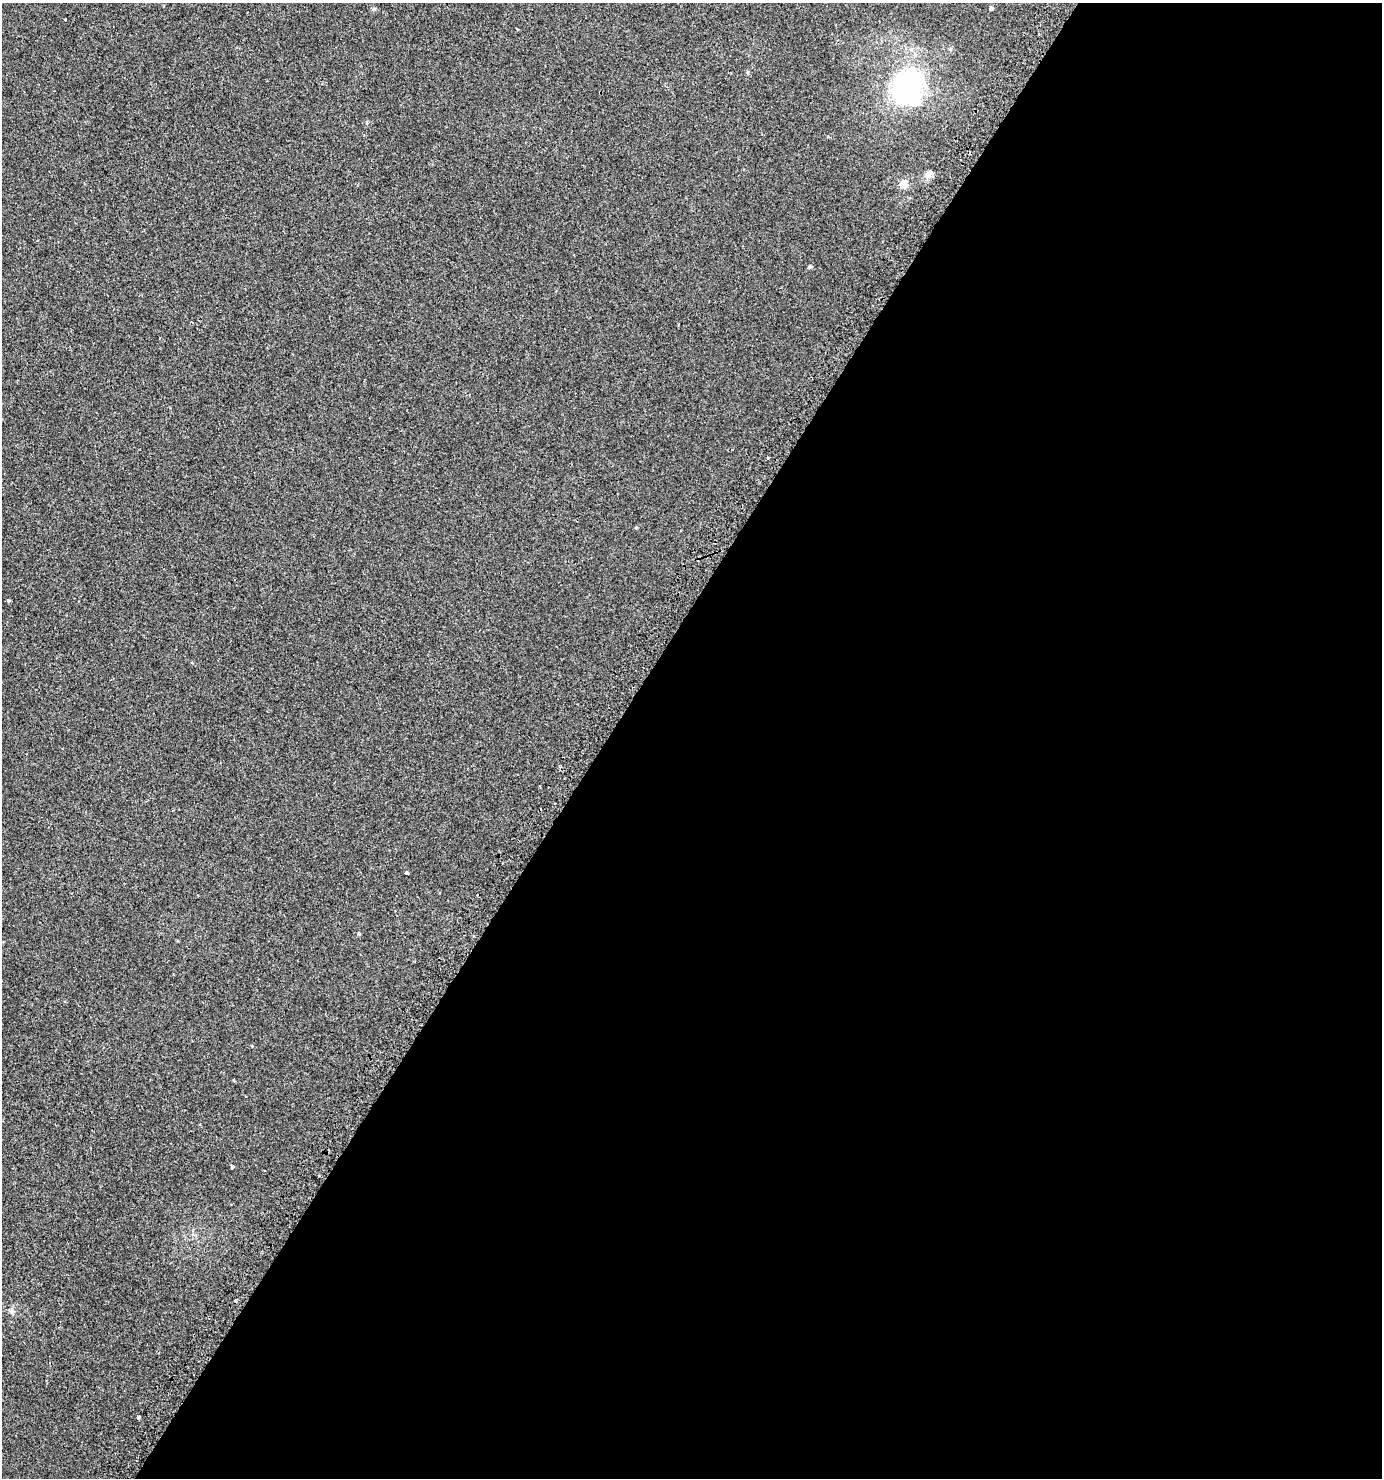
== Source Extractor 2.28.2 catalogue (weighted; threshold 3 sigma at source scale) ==
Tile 12 of 4 x 4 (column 4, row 3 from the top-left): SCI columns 4386-5765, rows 1526-3001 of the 6077 x 6018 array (HDU 1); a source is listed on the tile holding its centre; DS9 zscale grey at full resolution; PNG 1384 x 1480 px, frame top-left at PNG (2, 3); no overlay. Shown black and unused: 56% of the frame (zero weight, under 2 of 3 exposures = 3% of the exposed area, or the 3 px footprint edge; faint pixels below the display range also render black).
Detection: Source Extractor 2.28.2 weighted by HDU 2 'WHT'; one run over the whole footprint, this tile lists its part. Background 0.00251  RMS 0.0043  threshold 0.0192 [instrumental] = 3 sigma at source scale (4.5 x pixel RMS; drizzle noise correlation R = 1.50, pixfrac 1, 0.0396/0.0396 arcsec/px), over >= 5 px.
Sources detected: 17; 3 cosmic-ray / hot-pixel residue — not listed; the other 14 listed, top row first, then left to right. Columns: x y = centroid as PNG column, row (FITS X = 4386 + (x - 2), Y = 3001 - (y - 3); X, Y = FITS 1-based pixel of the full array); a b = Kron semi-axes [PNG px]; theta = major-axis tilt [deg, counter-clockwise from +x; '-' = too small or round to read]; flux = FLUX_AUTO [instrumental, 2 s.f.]
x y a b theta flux
991 8 4 4 - 0.78
747 72 6 3 -71 0.41
907 89 26 21 64 110
929 174 12 8 69 1.9
903 184 12 11 - 2.7
809 267 5 4 - 0.73
406 873 4 3 - 0.92
359 934 5 4 - 0.54
234 1081 4 3 - 0.38
232 1167 4 4 - 0.44
319 1176 3 2 - 0.36
235 1301 3 3 - 0.6
11 1311 7 4 -90 0.83
138 1417 4 3 - 0.59